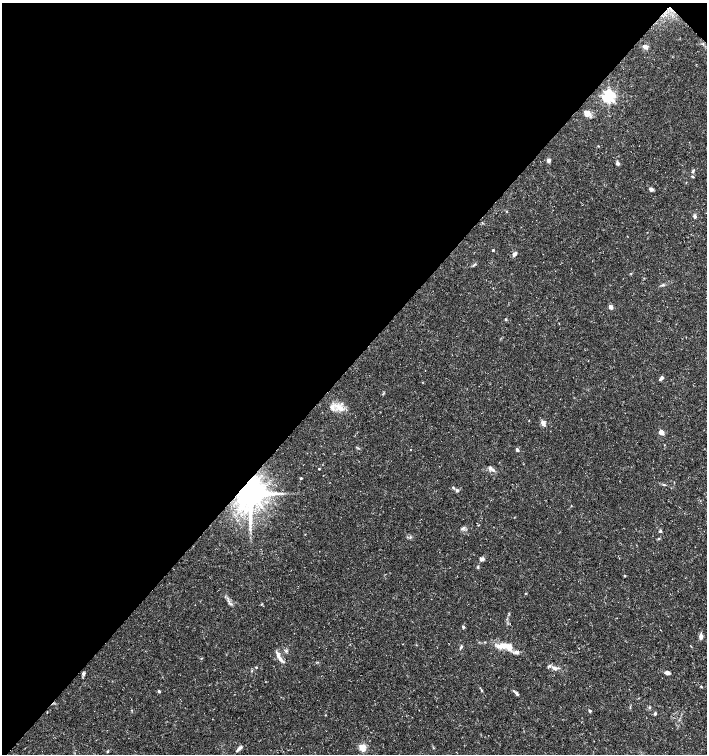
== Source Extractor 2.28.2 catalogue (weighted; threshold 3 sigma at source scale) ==
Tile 2 of 4 x 4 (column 2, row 1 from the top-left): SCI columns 1573-2981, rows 4523-6026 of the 6027 x 6026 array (HDU 1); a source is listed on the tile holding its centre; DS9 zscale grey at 2 x 2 block average (1 PNG px = mean of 2 x 2 image px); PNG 709 x 756 px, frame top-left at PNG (2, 3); no overlay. Shown black and unused: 48% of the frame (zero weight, under 3 of 5 exposures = <1% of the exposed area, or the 3 px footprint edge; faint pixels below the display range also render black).
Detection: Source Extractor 2.28.2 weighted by HDU 2 'WHT'; one run over the whole footprint, this tile lists its part. Background 0.0289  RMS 0.0022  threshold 0.00999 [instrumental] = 3 sigma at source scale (4.5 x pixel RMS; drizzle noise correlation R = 1.50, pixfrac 1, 0.0396/0.0396 arcsec/px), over >= 5 px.
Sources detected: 68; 5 inside a brighter listed object's ellipse — not listed separately; the other 63 listed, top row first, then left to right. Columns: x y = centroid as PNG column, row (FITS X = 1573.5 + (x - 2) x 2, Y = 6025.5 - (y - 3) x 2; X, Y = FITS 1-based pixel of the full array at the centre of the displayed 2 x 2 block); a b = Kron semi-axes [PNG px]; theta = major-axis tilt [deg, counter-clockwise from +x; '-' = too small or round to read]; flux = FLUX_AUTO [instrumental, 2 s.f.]
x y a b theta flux
645 47 6 4 -18 2
608 96 4 4 - 130
588 112 9 6 -53 2.4
598 146 3 2 - 0.29
548 160 3 3 - 2.4
618 163 5 4 - 1.3
693 171 5 3 - 0.71
693 176 4 3 - 0.52
651 189 5 4 - 1.3
506 211 3 2 - 0.27
695 216 4 3 - 1.2
493 250 2 2 - 0.63
515 254 5 4 - 1.4
474 265 4 2 - 0.49
631 273 3 2 - 0.31
662 285 4 2 - 0.52
610 307 6 4 -62 1.3
506 319 3 3 - 0.52
661 378 5 3 - 1.7
338 407 9 5 -32 3.9
543 423 8 5 -72 1.8
661 432 3 3 - 8.1
358 448 3 2 - 0.41
517 450 4 3 - 0.92
319 469 2 2 - 0.49
493 470 6 4 -22 1.4
301 478 2 2 - 0.62
664 485 4 2 - 0.51
453 488 4 3 - 0.56
457 490 4 4 - 0.8
250 494 7 6 - 1400
250 528 5 2 - 0.83
463 528 4 2 - 0.59
660 531 4 3 - 0.78
410 537 3 2 - 0.44
659 538 3 2 - 0.41
481 559 5 4 - 1.4
478 567 4 3 - 0.57
625 576 3 2 - 0.43
525 593 2 2 - 0.34
228 600 3 2 - 0.58
231 604 4 3 - 0.78
463 627 4 3 - 0.7
701 636 5 4 - 2.4
507 646 18 7 -14 8.3
461 647 5 3 - 0.73
286 651 4 3 - 0.71
280 659 13 4 -49 2.6
256 667 3 2 - 0.36
554 668 8 4 -30 2.1
252 671 3 2 - 0.34
667 673 4 3 - 2.6
83 674 5 3 - 1
701 686 3 3 - 0.4
481 690 6 2 -68 0.57
159 691 4 3 - 0.68
514 691 3 3 - 0.57
517 694 4 4 - 0.73
590 711 4 3 - 0.6
655 714 4 3 - 0.81
239 748 9 3 41 1.5
362 748 7 5 -65 5.2
108 751 3 2 - 0.34
Overlapping masked pixels (flux is a lower limit): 1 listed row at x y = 250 494